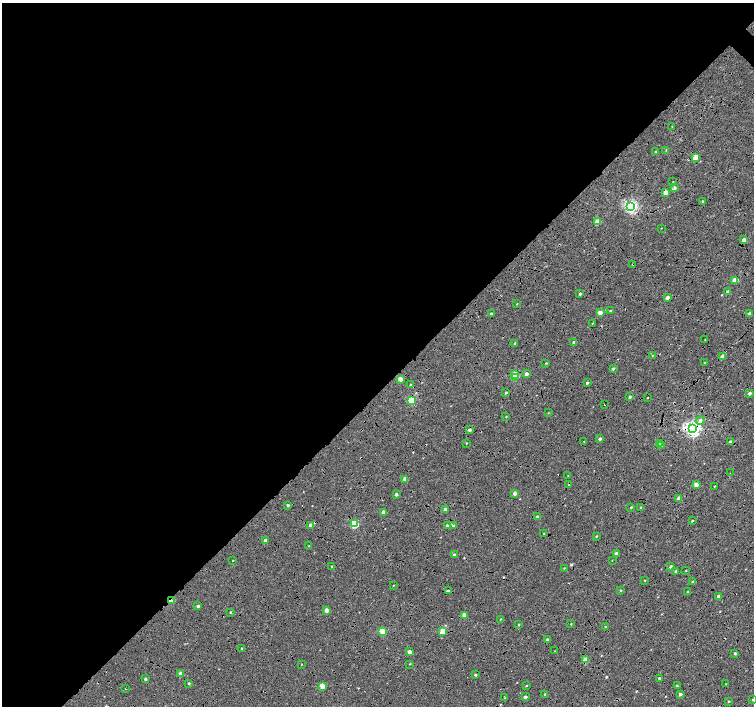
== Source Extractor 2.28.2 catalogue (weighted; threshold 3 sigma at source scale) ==
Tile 5 of 4 x 4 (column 1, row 2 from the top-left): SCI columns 8-1511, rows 3046-4452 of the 6025 x 6022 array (HDU 1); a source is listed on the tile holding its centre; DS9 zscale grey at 2 x 2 block average (1 PNG px = mean of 2 x 2 image px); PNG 756 x 708 px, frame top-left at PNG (2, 3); each listed source drawn as its Kron ellipse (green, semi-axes under 4 px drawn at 4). Shown black and unused: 57% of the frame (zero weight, under 4 of 8 exposures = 5% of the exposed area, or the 3 px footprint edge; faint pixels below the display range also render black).
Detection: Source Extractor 2.28.2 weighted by HDU 2 'WHT'; one run over the whole footprint, this tile lists its part. Background 8.86e-04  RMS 0.0025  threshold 0.0102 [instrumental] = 3 sigma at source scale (4.09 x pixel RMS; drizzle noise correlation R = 1.36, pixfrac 0.8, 0.0396/0.0396 arcsec/px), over >= 5 px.
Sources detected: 143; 14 cosmic-ray / hot-pixel residue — neither listed nor drawn; the other 129 listed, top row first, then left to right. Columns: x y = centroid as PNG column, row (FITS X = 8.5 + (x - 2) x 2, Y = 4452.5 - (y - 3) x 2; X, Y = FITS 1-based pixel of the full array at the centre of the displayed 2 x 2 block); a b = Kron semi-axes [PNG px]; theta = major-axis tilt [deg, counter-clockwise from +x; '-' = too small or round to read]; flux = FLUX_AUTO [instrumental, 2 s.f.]
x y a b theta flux
672 126 2 2 - 0.25
666 150 3 2 - 0.26
655 152 3 2 - 0.5
695 157 3 3 - 10
673 181 2 2 - 0.26
675 188 3 3 - 1.1
666 193 3 3 - 6.6
703 201 3 2 - 0.68
631 207 4 4 - 120
597 222 3 3 - 8
661 228 2 2 - 0.2
743 240 3 2 - 3.6
633 264 3 3 - 0.35
735 280 3 2 - 8.6
728 292 3 2 - 1.8
580 294 2 2 - 0.95
667 297 2 2 - 2.8
517 304 3 2 - 0.27
610 311 3 2 - 0.99
600 313 3 3 - 6.4
749 313 3 2 - 1
491 314 2 2 - 1.1
592 323 3 2 - 0.42
705 340 3 2 - 0.35
515 343 3 2 - 0.49
574 343 2 2 - 2.3
652 356 2 2 - 0.26
722 357 3 2 - 4.3
546 363 3 2 - 0.36
704 363 2 2 - 0.29
613 369 3 2 - 0.82
526 374 3 3 - 2.1
515 375 3 2 - 12
515 377 3 3 - 13
400 379 3 3 - 6.6
587 383 3 2 - 0.87
411 385 3 3 - 0.84
506 393 2 2 - 0.62
749 393 2 2 - 1.9
630 397 3 3 - 0.8
648 397 2 2 - 0.25
411 400 3 3 - 30
604 405 2 2 - 0.19
548 413 2 2 - 0.25
506 417 3 2 - 0.26
700 421 4 4 - 1.8
693 429 4 4 - 180
469 430 3 3 - 1.6
600 439 3 2 - 1.2
584 441 2 2 - 0.19
730 442 2 2 - 2.2
466 443 3 2 - 0.27
659 443 3 2 - 3.9
661 445 3 2 - 0.47
730 473 2 2 - 0.18
568 475 2 2 - 0.23
405 479 3 2 - 4
569 485 3 3 - 0.75
696 485 3 2 - 6.5
714 486 2 2 - 0.25
396 494 2 2 - 1.4
515 494 2 2 - 3.3
679 498 3 3 - 2.9
288 505 2 2 - 0.95
631 507 3 2 - 0.5
641 507 2 2 - 0.51
445 509 3 2 - 2.1
383 512 3 2 - 3.2
537 517 3 2 - 1.4
692 521 2 2 - 0.42
354 524 3 3 - 30
310 525 3 3 - 2.5
447 525 3 3 - 0.8
453 526 3 2 - 1.6
544 533 2 2 - 0.35
596 536 3 2 - 0.43
265 540 3 2 - 2.2
309 546 3 2 - 0.55
617 554 2 2 - 3.4
454 555 2 2 - 1.1
233 560 2 2 - 0.3
612 560 2 2 - 0.23
332 566 2 2 - 0.59
671 567 3 2 - 2.6
564 568 3 2 - 0.32
686 570 3 2 - 0.3
676 571 3 3 - 0.74
645 580 2 2 - 0.36
693 582 3 3 - 1.5
393 585 2 2 - 0.27
620 590 2 2 - 0.42
448 591 3 3 - 1.4
688 592 3 2 - 0.89
718 596 3 3 - 1.3
171 601 4 3 - 0.88
198 606 3 3 - 1.1
326 610 2 2 - 4.7
230 612 2 2 - 0.5
464 615 3 2 - 5.3
500 619 3 2 - 0.33
571 624 2 2 - 0.36
518 625 2 2 - 0.51
605 626 2 2 - 0.28
443 631 3 3 - 13
383 632 3 3 - 17
547 640 2 2 - 3
241 648 3 2 - 0.43
555 651 2 2 - 0.21
409 652 2 2 - 4.4
735 653 3 3 - 0.64
585 660 3 3 - 8
301 664 2 2 - 0.25
410 664 3 2 - 0.31
181 674 3 3 - 4.8
475 675 2 2 - 0.86
659 678 2 2 - 0.63
145 679 3 3 - 0.88
189 683 3 2 - 0.67
725 684 3 2 - 0.32
677 685 2 2 - 0.91
322 686 3 3 - 9
526 686 2 2 - 0.33
126 689 2 2 - 0.26
545 694 3 2 - 0.46
680 694 2 2 - 1.9
525 697 3 2 - 1.5
505 698 2 2 - 0.34
753 700 3 2 - 0.44
729 701 2 2 - 0.57
Overlapping masked pixels (flux is a lower limit): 11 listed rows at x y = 633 264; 735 280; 728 292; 722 357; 693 429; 469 430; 569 485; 310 525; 171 601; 443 631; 585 660